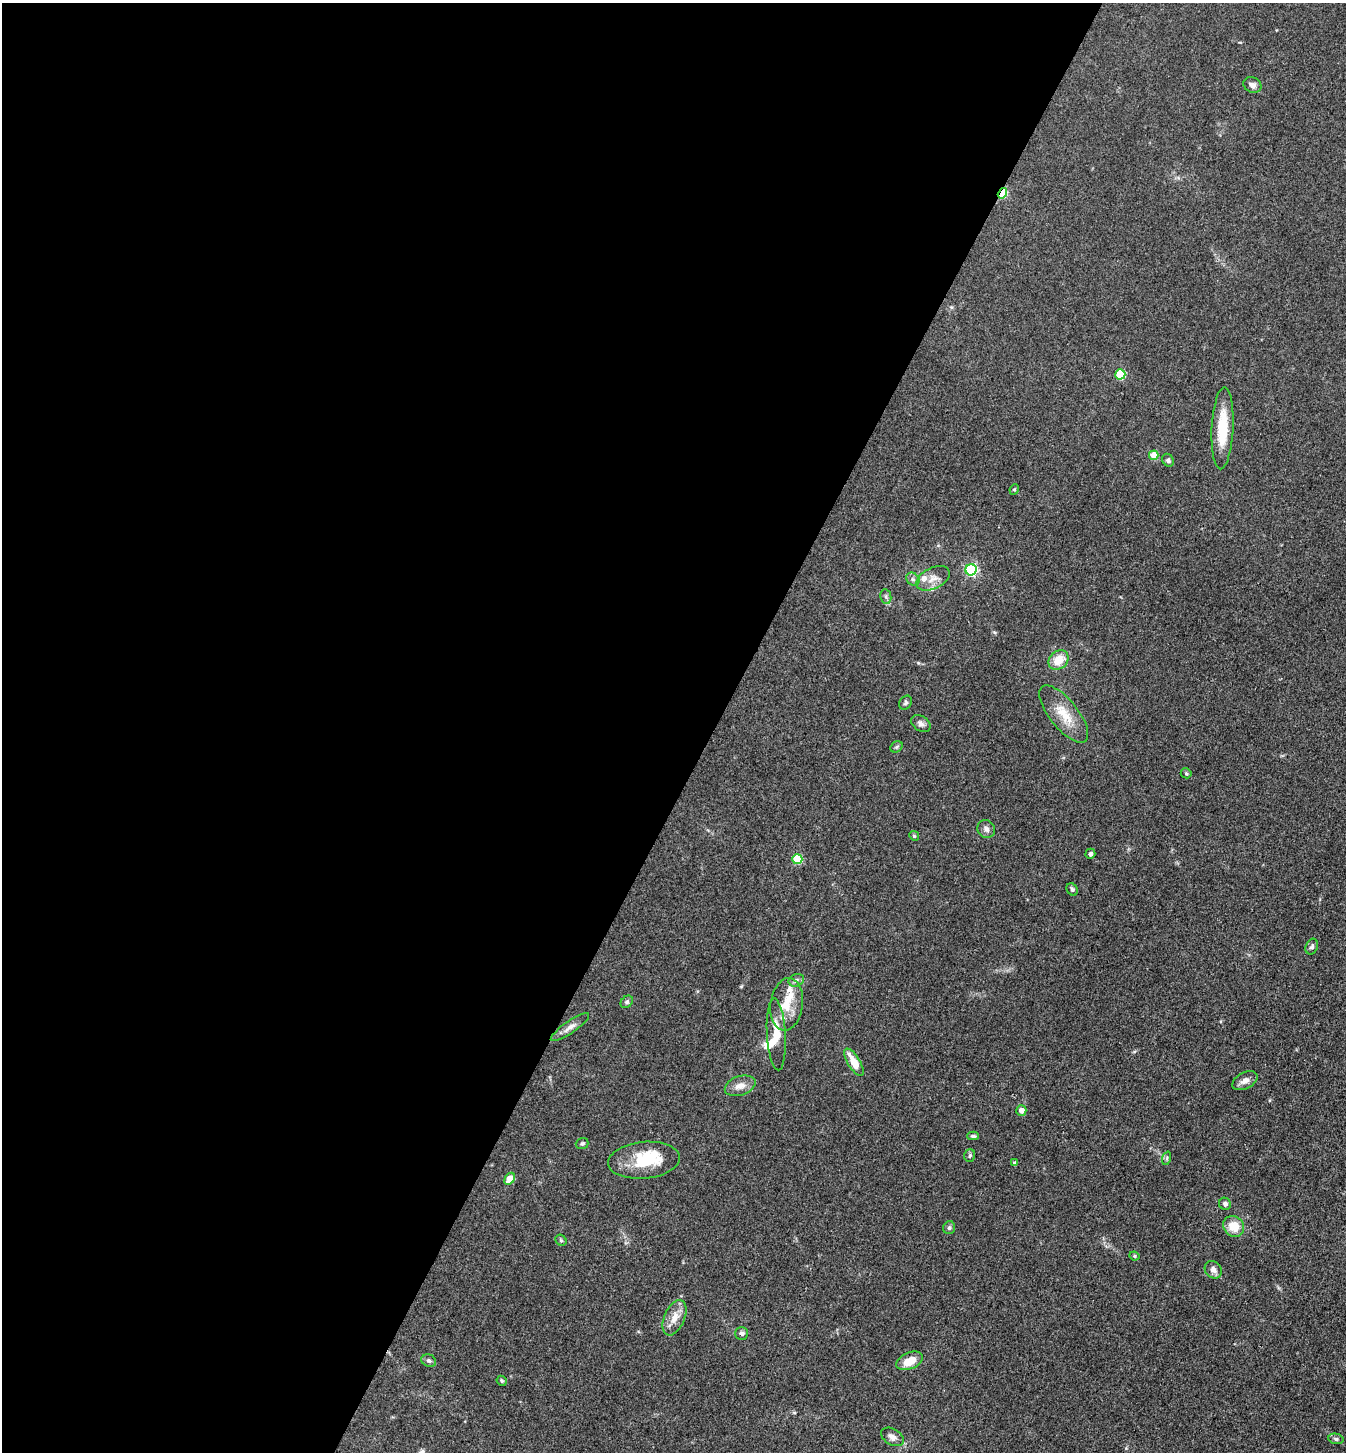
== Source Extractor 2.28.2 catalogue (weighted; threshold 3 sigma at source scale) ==
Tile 5 of 4 x 4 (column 1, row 2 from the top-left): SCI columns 287-1630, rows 2901-4350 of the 5807 x 5801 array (HDU 1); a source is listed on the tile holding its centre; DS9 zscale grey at full resolution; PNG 1348 x 1454 px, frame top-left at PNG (2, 3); each listed source drawn as its Kron ellipse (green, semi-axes under 4 px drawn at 4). Shown black and unused: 53% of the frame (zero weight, under 3 of 4 exposures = <1% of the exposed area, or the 3 px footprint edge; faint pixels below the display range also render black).
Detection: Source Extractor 2.28.2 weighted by HDU 2 'WHT'; one run over the whole footprint, this tile lists its part. Background 0.0739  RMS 0.0061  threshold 0.0276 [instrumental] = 3 sigma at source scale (4.5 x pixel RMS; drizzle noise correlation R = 1.50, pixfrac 1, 0.05/0.05 arcsec/px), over >= 5 px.
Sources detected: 57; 5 inside a brighter listed object's ellipse — not listed separately; the other 52 listed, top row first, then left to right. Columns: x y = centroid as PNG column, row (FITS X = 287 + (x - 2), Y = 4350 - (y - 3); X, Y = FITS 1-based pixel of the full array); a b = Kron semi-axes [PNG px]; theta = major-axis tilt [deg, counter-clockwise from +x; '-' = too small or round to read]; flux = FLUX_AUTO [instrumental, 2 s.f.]
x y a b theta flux
1252 85 9 7 -24 2.7
1002 193 5 4 - 35
1120 374 5 5 - 30
1223 428 41 11 87 22
1154 455 5 4 - 14
1168 460 7 5 -56 1.2
1014 489 5 4 - 0.9
971 570 6 5 - 87
933 578 18 10 27 6.3
913 579 7 6 - 1.9
886 597 7 5 -79 1.4
1059 660 11 8 42 11
906 703 7 6 - 1.2
1064 714 35 14 -51 15
921 723 10 7 -36 2.4
896 747 6 5 - 1
1186 773 5 5 - 0.87
986 829 9 8 - 2.5
914 836 5 4 - 0.82
1090 854 5 5 - 1.7
797 859 5 5 - 33
1072 889 6 5 - 1.4
1312 947 8 6 68 1.4
796 980 8 6 22 1.8
627 1002 7 5 45 1.2
787 1004 26 16 82 15
570 1027 23 6 35 3.9
776 1034 36 9 -86 12
854 1062 15 6 -59 12
1245 1081 13 8 28 3.8
740 1086 16 9 18 5.2
1021 1111 5 5 - 4.3
973 1136 6 3 0 0.92
582 1144 6 5 - 1.1
970 1156 6 5 - 1
1167 1158 7 4 72 0.93
644 1160 36 18 5 25
1015 1163 4 4 - 1.3
510 1179 6 4 58 11
1225 1204 6 5 - 2.1
1234 1226 11 9 -43 11
949 1228 6 6 - 1.3
561 1240 6 5 - 0.92
1134 1256 5 3 - 0.76
1213 1270 9 8 - 3.3
675 1318 19 10 67 7
742 1333 6 6 - 2.1
429 1361 7 6 - 1.5
910 1361 14 8 23 9.3
502 1381 5 4 - 0.96
892 1437 12 8 -30 3.4
1336 1439 8 5 -11 1.4
Overlapping masked pixels (flux is a lower limit): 1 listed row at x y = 1002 193